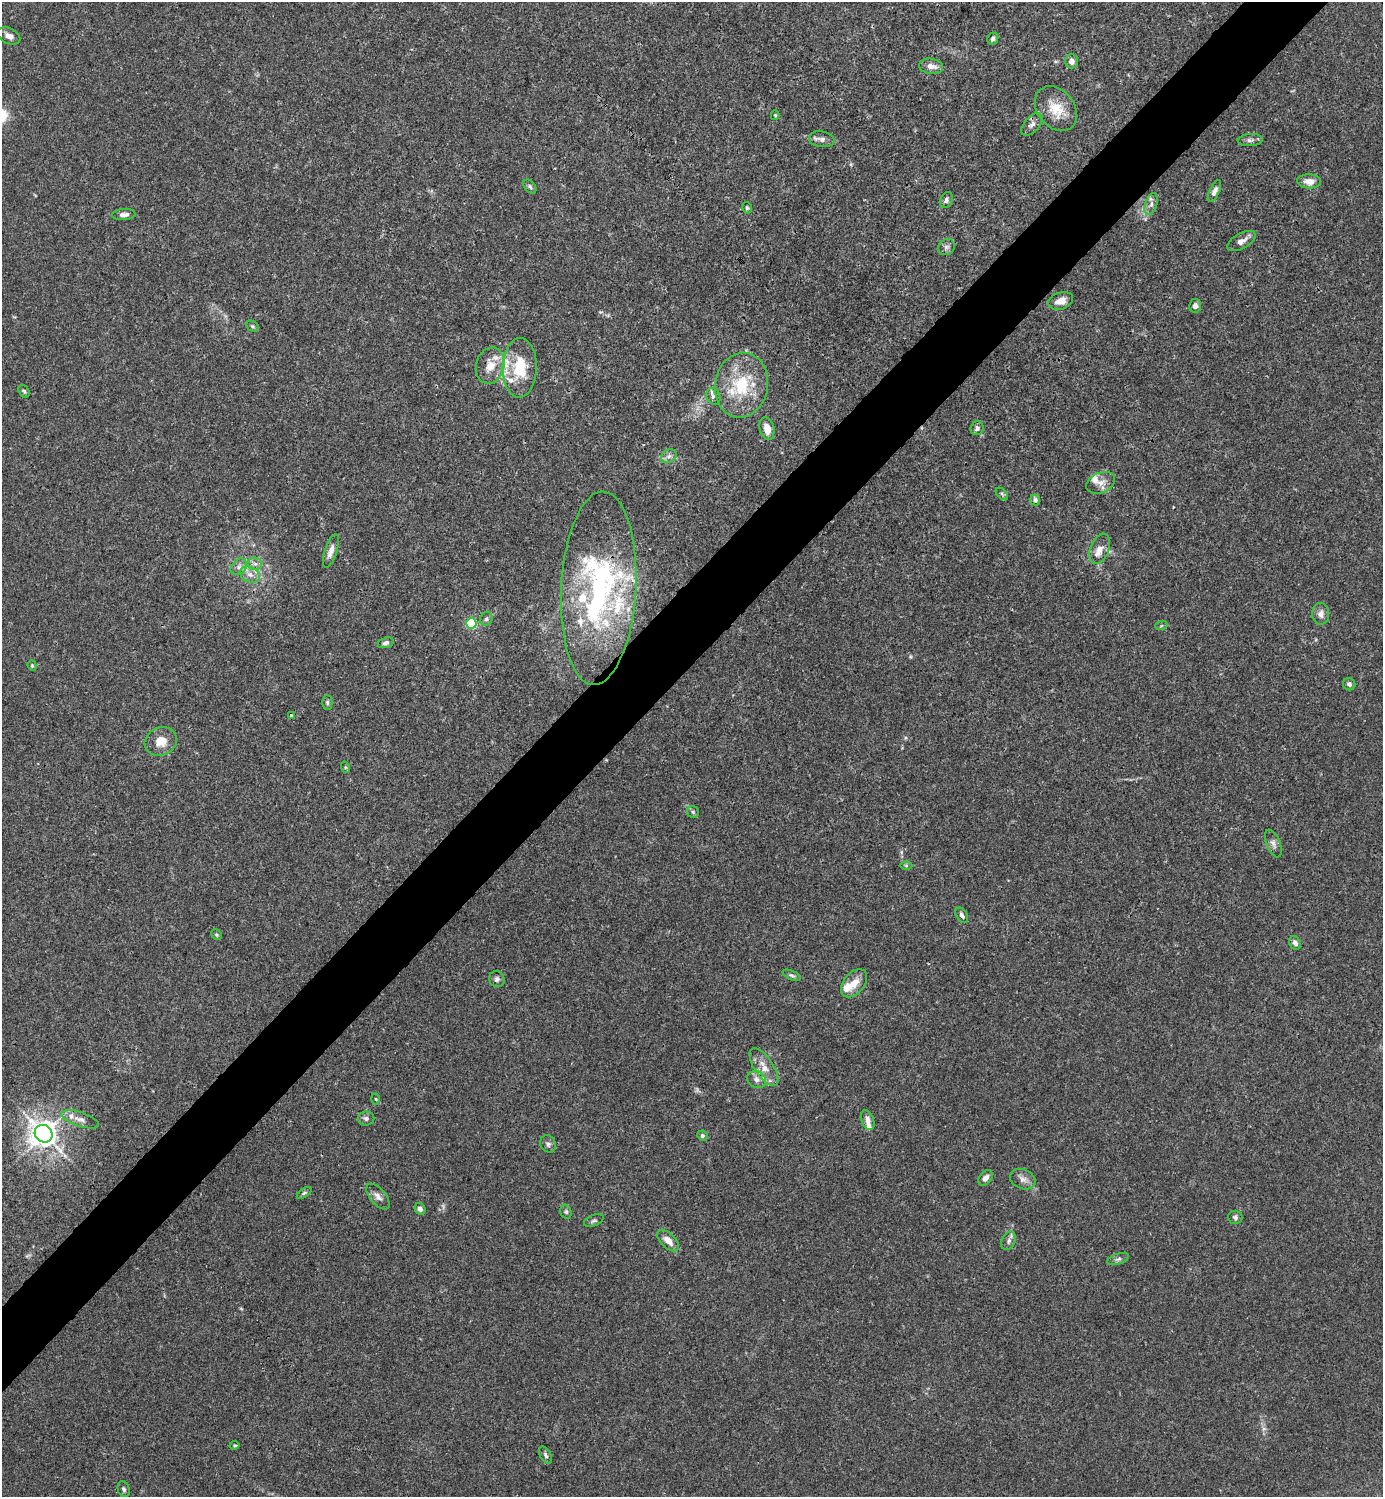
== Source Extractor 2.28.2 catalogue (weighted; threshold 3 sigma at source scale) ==
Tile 10 of 4 x 4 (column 2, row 3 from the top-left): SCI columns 1681-3061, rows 1495-2989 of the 5981 x 5982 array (HDU 1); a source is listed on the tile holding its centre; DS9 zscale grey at full resolution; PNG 1385 x 1499 px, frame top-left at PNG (2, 2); each listed source drawn as its Kron ellipse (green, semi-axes under 4 px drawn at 4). Shown black and unused: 5% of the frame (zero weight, under 3 of 4 exposures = <1% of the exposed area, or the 3 px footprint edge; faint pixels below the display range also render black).
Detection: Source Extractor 2.28.2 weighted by HDU 2 'WHT'; one run over the whole footprint, this tile lists its part. Background 0.0151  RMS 0.0022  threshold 0.00971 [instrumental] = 3 sigma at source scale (4.5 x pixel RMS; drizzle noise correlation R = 1.50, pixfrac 1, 0.05/0.05 arcsec/px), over >= 5 px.
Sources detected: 94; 13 inside a brighter listed object's ellipse — not listed separately; the other 81 listed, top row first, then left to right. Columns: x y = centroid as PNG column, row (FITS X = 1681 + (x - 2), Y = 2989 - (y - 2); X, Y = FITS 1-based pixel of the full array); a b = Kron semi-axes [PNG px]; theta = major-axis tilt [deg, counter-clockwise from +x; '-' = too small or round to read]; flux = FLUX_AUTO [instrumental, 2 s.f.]
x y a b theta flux
9 36 12 7 -26 1.3
993 39 6 5 - 0.51
1071 61 7 6 - 1.2
931 66 12 7 -9 1.6
1056 109 25 18 -52 5.1
775 115 5 4 - 0.26
1032 124 13 7 48 1
822 139 13 8 -9 1.1
1250 140 12 6 4 0.79
1309 181 12 7 -3 1.7
530 186 8 5 -50 0.45
1215 191 11 5 65 0.98
946 200 8 6 66 0.67
1151 204 11 6 72 0.98
747 208 6 4 -76 0.35
124 215 12 5 3 1
1241 241 16 7 29 1.5
946 247 9 7 34 0.75
1061 301 13 8 18 1.8
1195 306 7 6 - 0.77
252 326 6 5 - 0.36
490 366 18 14 76 3.1
520 368 30 17 89 7.8
741 385 33 26 80 11
24 391 7 5 -55 0.37
713 396 8 7 - 0.62
977 428 7 6 - 0.65
767 429 11 7 -76 2.2
669 456 8 6 29 0.75
1101 483 15 10 23 1.8
1002 494 7 4 -46 0.41
1035 500 5 5 - 0.57
1100 549 16 9 69 2.1
331 551 17 6 72 1.5
255 564 7 6 - 0.72
239 567 9 7 45 0.91
250 575 10 7 -25 1.4
599 588 97 37 87 50
1321 614 11 8 -89 1.2
486 619 7 6 - 0.48
471 623 5 5 - 15
1161 626 6 4 19 0.26
386 643 8 5 18 0.59
32 666 5 4 - 0.27
1349 684 6 6 - 0.62
327 702 7 5 -89 0.37
291 716 4 3 - 1.1
161 742 16 14 23 3
345 767 6 4 -72 0.25
693 812 6 6 - 0.42
1273 844 15 6 -68 0.94
906 866 6 4 -1 0.28
962 915 8 5 -60 0.72
216 935 6 4 -45 0.31
1295 943 7 5 -59 0.79
792 975 10 4 -23 0.52
497 979 8 7 - 0.64
854 983 16 10 51 2.7
764 1067 22 9 -57 2.7
756 1079 10 8 -29 1.2
376 1099 5 3 - 0.21
366 1118 8 7 - 0.61
80 1119 20 7 -18 1.5
868 1120 10 6 -68 1.3
44 1134 9 8 - 220
702 1136 5 5 - 0.46
548 1144 9 7 -58 0.68
985 1178 9 6 47 1.2
1023 1179 13 9 -24 1.3
304 1193 8 4 35 0.42
378 1197 15 8 -49 1.1
420 1209 6 5 - 0.77
566 1212 7 5 -74 0.41
1235 1217 7 6 - 0.57
594 1221 10 5 22 0.5
668 1241 13 7 -44 2
1009 1241 9 6 65 0.77
1118 1259 11 5 18 0.63
235 1445 5 4 - 0.27
546 1455 9 5 -64 0.51
124 1489 8 6 -70 0.49
Overlapping masked pixels (flux is a lower limit): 1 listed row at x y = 599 588